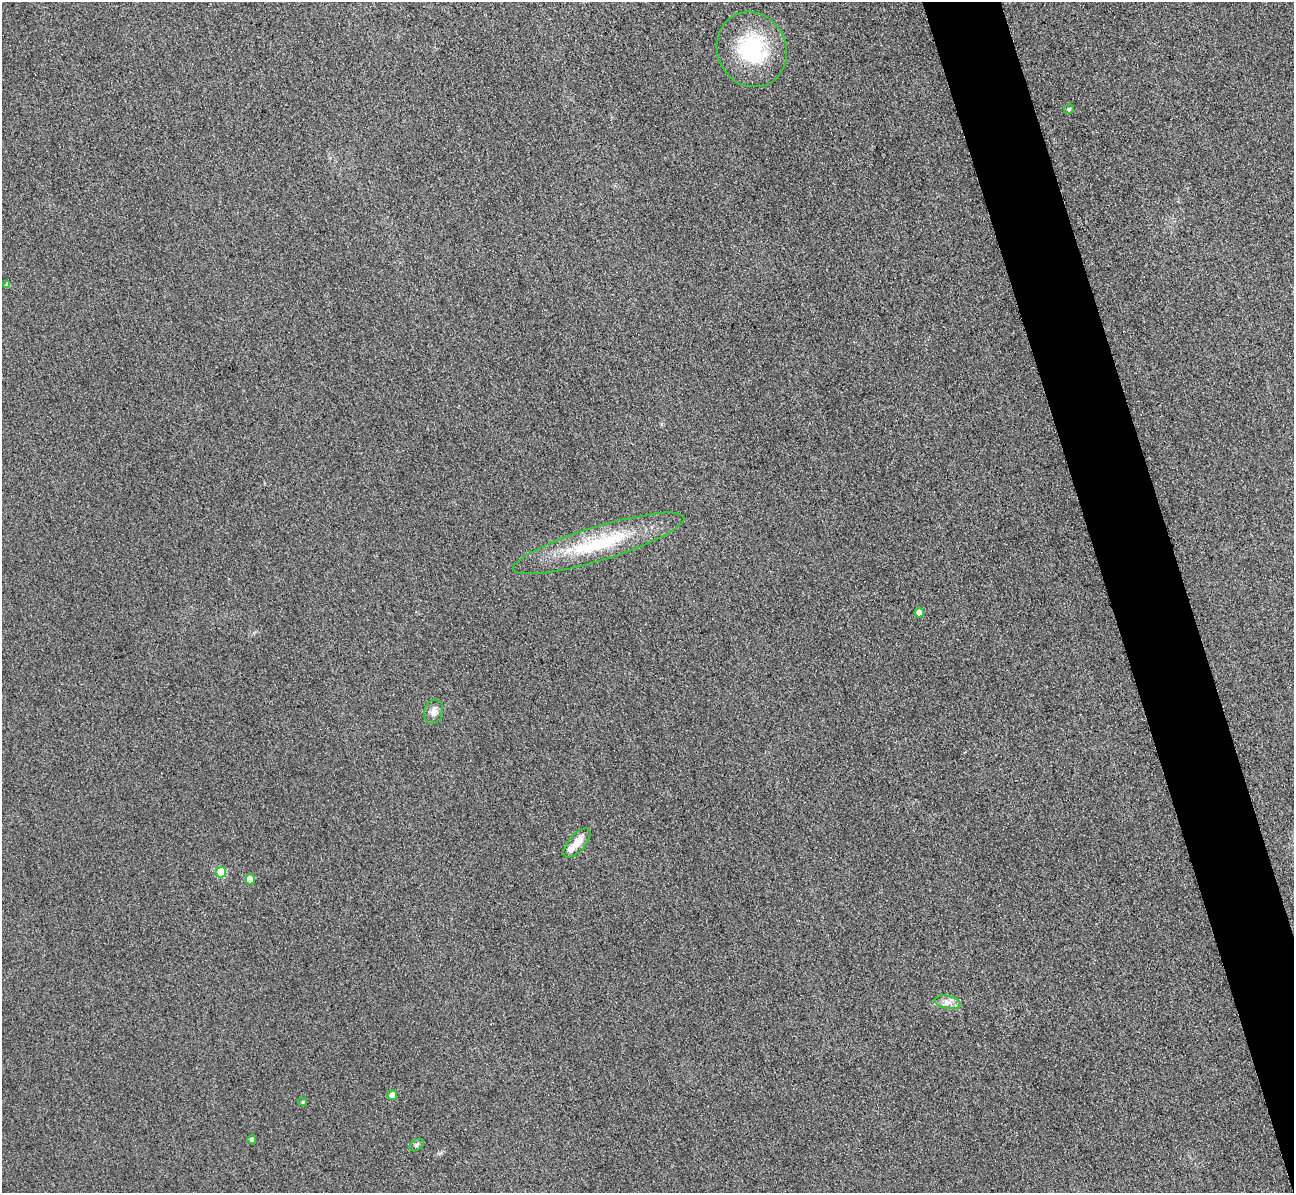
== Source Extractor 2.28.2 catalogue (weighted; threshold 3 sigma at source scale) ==
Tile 6 of 4 x 4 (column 2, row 2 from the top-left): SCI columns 1321-2612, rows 2542-3732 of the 5225 x 5207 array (HDU 1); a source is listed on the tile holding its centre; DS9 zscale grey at full resolution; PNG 1296 x 1195 px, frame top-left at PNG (2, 2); each listed source drawn as its Kron ellipse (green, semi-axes under 4 px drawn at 4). Shown black and unused: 5% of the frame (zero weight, under 3 of 4 exposures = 3% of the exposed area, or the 3 px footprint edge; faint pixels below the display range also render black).
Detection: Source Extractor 2.28.2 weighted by HDU 2 'WHT'; one run over the whole footprint, this tile lists its part. Background 0.315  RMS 0.024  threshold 0.108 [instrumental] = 3 sigma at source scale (4.5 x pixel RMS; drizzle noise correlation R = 1.50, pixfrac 1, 0.05/0.05 arcsec/px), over >= 5 px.
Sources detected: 15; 1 inside a brighter listed object's ellipse — not listed separately; the other 14 listed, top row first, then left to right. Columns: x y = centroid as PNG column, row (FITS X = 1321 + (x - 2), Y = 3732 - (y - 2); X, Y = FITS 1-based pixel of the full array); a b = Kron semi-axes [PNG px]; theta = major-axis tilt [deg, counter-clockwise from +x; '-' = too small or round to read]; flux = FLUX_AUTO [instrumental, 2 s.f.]
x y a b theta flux
752 49 38 34 -66 190
1069 109 5 4 - 4.4
7 285 4 4 - 6.3
599 543 89 17 17 190
919 613 5 4 - 22
433 712 12 9 72 13
577 843 18 8 49 27
221 872 5 5 - 77
250 879 5 5 - 32
948 1002 13 6 -10 14
392 1095 5 5 - 22
303 1102 4 3 - 3.8
252 1140 4 4 - 8.7
416 1145 8 5 36 4.7